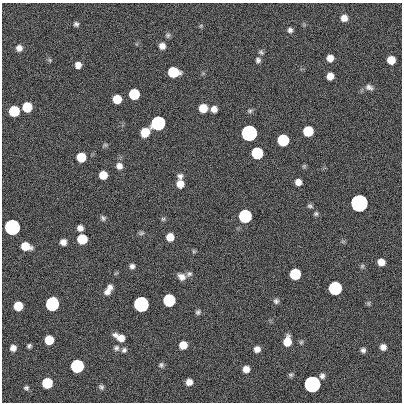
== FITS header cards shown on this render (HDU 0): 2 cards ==
NAXIS1  =                  400
NAXIS2  =                  400

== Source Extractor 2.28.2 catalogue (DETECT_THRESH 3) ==
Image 400 x 400 px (HDU 0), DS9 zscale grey, 1 PNG px = 1 image px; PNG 404 x 404 px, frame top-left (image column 1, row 400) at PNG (2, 3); no overlay
Background 0.53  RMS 33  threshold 100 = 3 sigma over >= 5 px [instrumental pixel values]
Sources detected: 90; all 90 listed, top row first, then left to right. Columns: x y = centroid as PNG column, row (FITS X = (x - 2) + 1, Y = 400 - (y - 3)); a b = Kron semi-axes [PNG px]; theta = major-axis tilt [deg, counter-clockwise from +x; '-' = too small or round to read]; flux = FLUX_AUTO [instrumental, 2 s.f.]
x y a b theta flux
344 18 7 7 - 1.7e+04
76 24 6 6 - 5.4e+03
201 26 6 5 - 2.9e+03
290 30 7 6 - 6.9e+03
168 35 7 7 - 5.0e+03
162 46 7 7 - 1.4e+04
19 48 7 7 - 1.2e+04
261 52 7 5 -54 4.7e+03
330 58 6 6 - 1.8e+04
50 60 6 5 - 3.4e+03
258 60 7 6 - 6.3e+03
391 60 7 6 - 3.1e+04
78 65 6 6 - 1.4e+04
173 72 8 7 - 1.2e+05
330 76 6 6 - 1.9e+04
369 87 11 7 -20 9.7e+03
134 94 7 7 - 1.2e+05
117 99 7 7 - 4.6e+04
27 107 7 7 - 7.2e+04
203 108 7 7 - 3.9e+04
214 109 6 6 - 1.4e+04
14 111 7 7 - 1.2e+05
250 111 8 5 3 4.8e+03
158 123 7 7 - 1.0e+06
308 131 7 7 - 9.1e+04
145 132 8 7 - 5.0e+04
249 133 7 7 - 3.5e+06
283 140 7 7 - 2.1e+05
105 145 7 5 -1 3.6e+03
257 153 7 7 - 2.0e+05
81 157 7 7 - 5.8e+04
119 166 9 8 - 1.3e+04
304 166 6 5 - 3.1e+03
103 175 7 6 - 3.5e+04
180 176 7 6 - 7.4e+03
298 182 6 6 - 1.5e+04
180 184 7 7 - 2.3e+04
359 203 7 7 - 1.1e+07
310 206 7 5 -17 4.7e+03
316 214 6 6 - 4.3e+03
245 216 7 7 - 5.4e+05
103 218 7 6 - 5.6e+03
163 219 6 6 - 3.6e+03
12 227 7 7 - 2.9e+06
80 228 6 6 - 1.2e+04
141 233 8 5 10 4.5e+03
170 237 7 6 - 2.7e+04
82 239 7 7 - 7.8e+04
63 242 6 6 - 1.3e+04
26 246 9 6 -18 3.8e+04
194 251 6 5 - 3.2e+03
381 262 7 6 - 2.0e+04
132 266 6 6 - 7.1e+03
362 266 6 6 - 3.9e+03
116 273 6 3 18 2.4e+03
189 274 8 7 - 6.0e+03
295 274 7 7 - 1.4e+05
182 277 10 8 -32 1.4e+04
110 287 7 6 - 9.6e+03
335 288 7 7 - 5.7e+05
107 292 8 8 - 1.1e+04
169 300 7 7 - 3.1e+05
276 301 7 7 - 6.2e+03
368 303 6 5 - 3.7e+03
52 304 8 7 - 6.1e+05
141 304 7 7 - 2.1e+06
18 306 7 7 - 5.0e+04
198 312 7 6 - 5.5e+03
120 337 14 7 -28 2.4e+04
49 340 7 7 - 4.9e+04
287 341 9 7 82 3.4e+04
301 342 5 5 - 3.6e+03
183 345 7 6 - 2.8e+04
29 346 4 4 - 4.5e+03
383 347 6 6 - 1.2e+04
13 348 6 5 - 1.3e+04
116 348 8 8 - 7.2e+03
257 349 6 6 - 1.2e+04
124 350 7 7 - 6.5e+03
363 350 5 5 - 6.6e+03
161 365 7 7 - 5.3e+03
77 366 7 7 - 5.2e+05
246 369 6 6 - 1.6e+04
291 375 7 5 19 4.4e+03
322 376 7 6 - 7.3e+03
189 382 6 6 - 1.5e+04
47 383 7 7 - 9.9e+04
312 384 7 7 - 5.5e+06
101 387 7 6 - 5.4e+03
26 388 7 6 - 4.7e+03